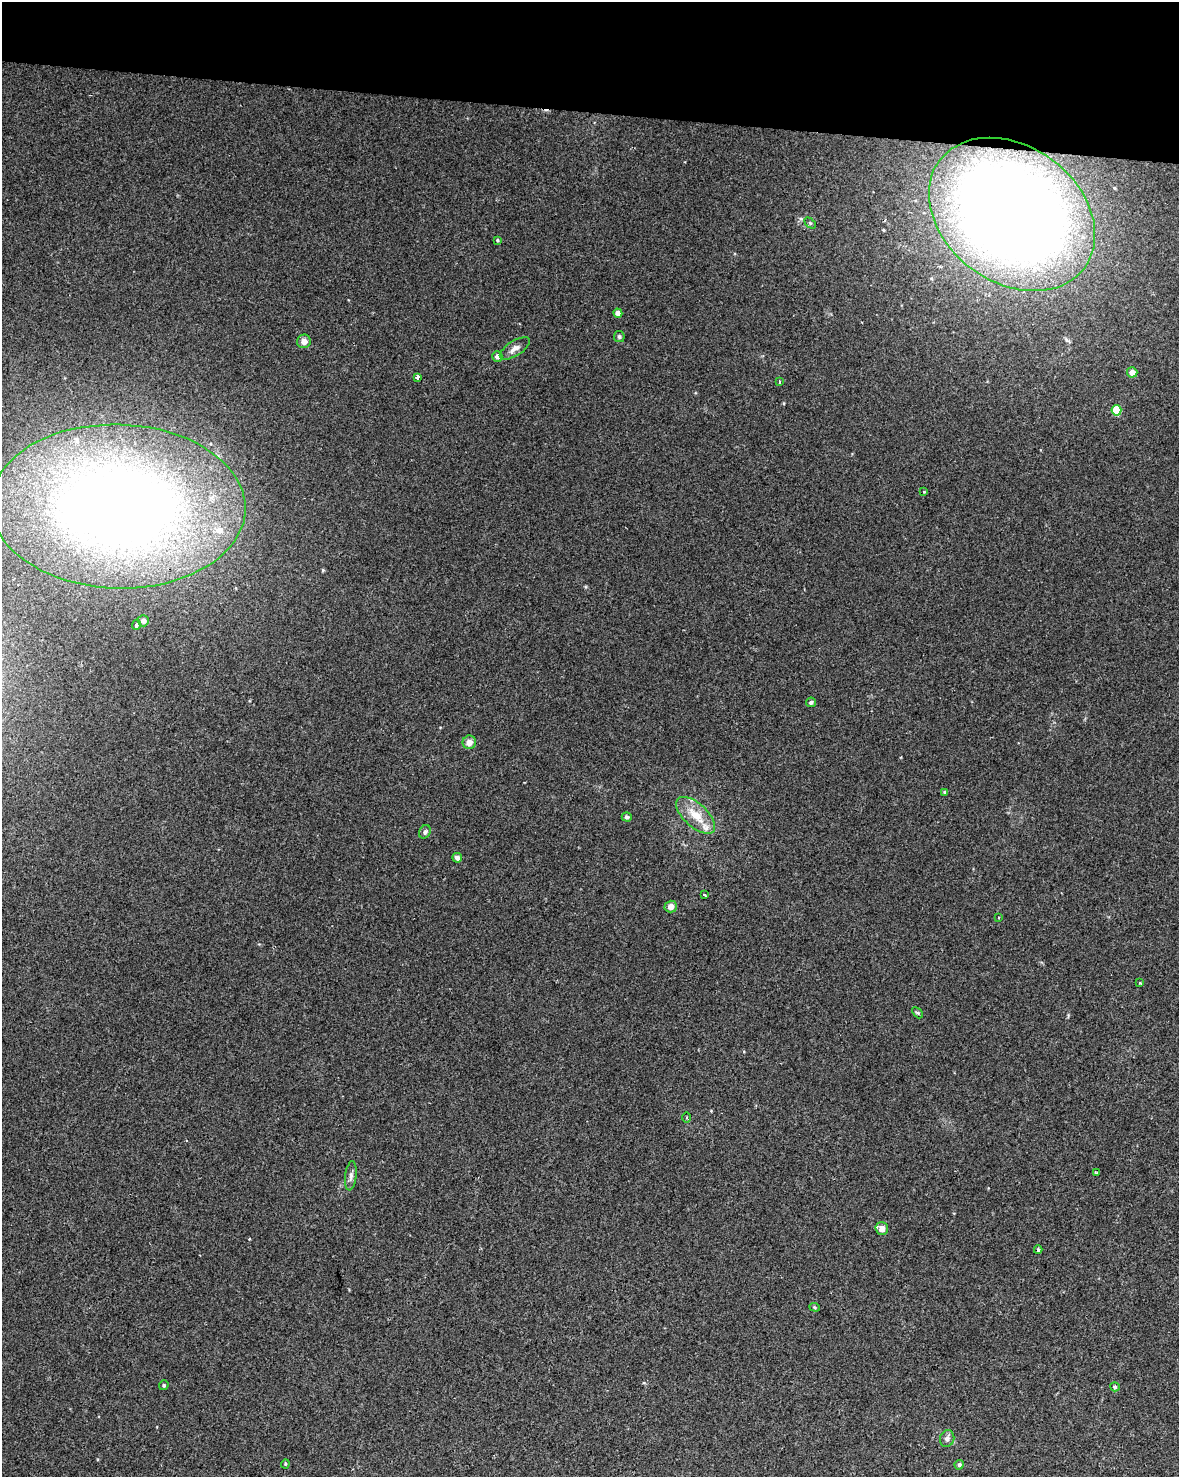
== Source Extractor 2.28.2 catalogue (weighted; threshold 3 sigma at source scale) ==
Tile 2 of 4 x 3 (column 2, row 1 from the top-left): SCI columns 1185-2361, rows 3234-4708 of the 4715 x 4936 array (HDU 1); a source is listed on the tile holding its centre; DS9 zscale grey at full resolution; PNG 1181 x 1479 px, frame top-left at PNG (2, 2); each listed source drawn as its Kron ellipse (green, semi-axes under 4 px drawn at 4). Shown black and unused: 8% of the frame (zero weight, under 2 of 3 exposures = <1% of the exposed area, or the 3 px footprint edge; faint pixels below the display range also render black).
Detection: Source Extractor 2.28.2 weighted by HDU 2 'WHT'; one run over the whole footprint, this tile lists its part. Background 0.045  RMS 0.0065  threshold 0.0291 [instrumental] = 3 sigma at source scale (4.5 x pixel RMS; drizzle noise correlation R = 1.50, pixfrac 1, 0.0396/0.0396 arcsec/px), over >= 5 px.
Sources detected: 44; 2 cosmic-ray / hot-pixel residue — neither listed nor drawn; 3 inside a brighter listed object's ellipse — not listed separately; the other 39 listed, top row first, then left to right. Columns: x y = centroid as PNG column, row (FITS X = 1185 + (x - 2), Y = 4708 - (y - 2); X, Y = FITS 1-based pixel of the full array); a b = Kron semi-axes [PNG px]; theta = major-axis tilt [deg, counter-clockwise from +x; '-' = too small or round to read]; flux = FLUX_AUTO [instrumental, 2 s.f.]
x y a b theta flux
1012 214 90 68 -37 960
810 223 6 4 -45 0.86
497 240 4 3 - 0.7
618 313 4 4 - 3.8
619 337 5 5 - 1.3
304 341 7 6 - 4.1
515 348 17 7 33 4
497 356 5 5 - 3
1132 372 5 5 - 5
418 377 4 3 - 6.3
780 382 3 2 - 0.98
1116 410 5 5 - 23
924 492 4 3 - 0.46
118 506 127 82 -2 760
143 621 5 5 - 2.9
136 625 5 4 - 1.8
811 702 5 4 - 1.5
469 742 7 6 - 4.4
945 792 4 4 - 1.2
696 815 24 11 -42 14
627 817 5 4 - 1.6
425 832 7 5 61 1.7
457 858 5 4 - 2.4
704 895 3 3 - 1.7
671 907 6 6 - 4.3
998 917 3 2 - 0.6
1140 983 3 3 - 0.46
917 1013 6 4 -45 0.85
687 1118 5 3 - 0.84
1096 1172 4 2 - 0.55
351 1176 14 5 83 2.8
882 1229 6 6 - 5.6
1038 1250 4 3 - 1.3
815 1307 5 4 - 0.81
164 1385 5 4 - 1
1115 1387 5 4 - 1
947 1439 9 7 73 2.6
285 1464 4 4 - 0.71
959 1465 5 4 - 1.4
Overlapping masked pixels (flux is a lower limit): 2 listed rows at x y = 1012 214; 118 506